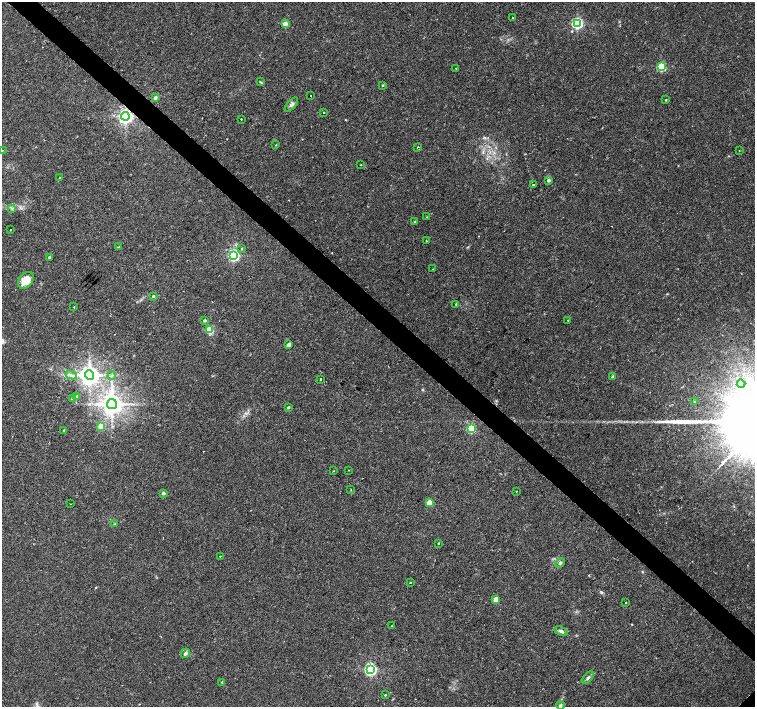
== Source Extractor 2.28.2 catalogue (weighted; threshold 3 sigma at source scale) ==
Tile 11 of 4 x 4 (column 3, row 3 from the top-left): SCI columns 3011-4516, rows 1573-2981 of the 6026 x 6026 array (HDU 1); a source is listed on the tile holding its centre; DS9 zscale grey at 2 x 2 block average (1 PNG px = mean of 2 x 2 image px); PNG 757 x 709 px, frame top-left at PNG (2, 2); each listed source drawn as its Kron ellipse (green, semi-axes under 4 px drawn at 4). Shown black and unused: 4% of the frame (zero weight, under 2 of 3 exposures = <1% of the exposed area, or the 3 px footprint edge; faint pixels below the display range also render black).
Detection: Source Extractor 2.28.2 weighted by HDU 2 'WHT'; one run over the whole footprint, this tile lists its part. Background 0.0334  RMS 0.0036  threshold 0.0161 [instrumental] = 3 sigma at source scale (4.5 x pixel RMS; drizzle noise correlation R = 1.50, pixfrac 1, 0.0396/0.0396 arcsec/px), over >= 5 px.
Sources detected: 77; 1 long thin detection or spike segment (spike, bleed or trail) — neither listed nor drawn; the other 76 listed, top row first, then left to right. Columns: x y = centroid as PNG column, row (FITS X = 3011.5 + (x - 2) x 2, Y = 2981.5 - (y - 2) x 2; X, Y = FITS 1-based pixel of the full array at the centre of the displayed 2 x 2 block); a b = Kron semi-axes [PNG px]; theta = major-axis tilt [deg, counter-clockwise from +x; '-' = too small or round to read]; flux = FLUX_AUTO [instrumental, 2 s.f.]
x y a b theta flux
512 18 2 2 - 0.82
577 23 4 3 - 120
285 24 3 3 - 11
661 67 3 3 - 63
456 68 2 2 - 0.87
260 82 4 3 - 0.85
383 85 3 2 - 0.86
310 95 2 2 - 2.1
155 98 4 3 - 1.5
666 100 2 2 - 0.57
291 105 9 4 47 2.5
323 113 2 2 - 0.98
125 116 4 4 - 310
241 119 2 2 - 0.5
276 145 3 2 - 0.46
418 147 2 2 - 1.1
2 150 3 2 - 0.36
739 150 2 2 - 0.48
361 165 2 2 - 0.4
60 178 3 2 - 0.73
548 180 3 3 - 2.3
533 184 2 2 - 1.4
12 209 4 3 - 1.1
426 217 2 2 - 0.5
415 222 3 2 - 0.48
11 230 2 2 - 0.58
426 240 3 2 - 0.44
118 247 3 2 - 0.49
241 249 3 2 - 0.64
233 255 4 3 - 140
49 257 3 2 - 1.2
433 269 2 2 - 0.57
26 280 9 6 52 10
153 296 3 3 - 0.85
456 304 3 3 - 0.63
74 307 2 2 - 0.52
204 320 2 2 - 1.5
568 320 2 2 - 0.46
209 330 3 3 - 39
289 344 3 3 - 3.3
71 375 6 3 -24 2
89 375 4 4 - 670
112 376 4 2 - 0.66
613 377 3 3 - 3.1
320 379 2 2 - 6.8
741 384 4 3 - 2.2
77 396 3 2 - 0.9
72 398 3 3 - 0.89
694 402 3 3 - 0.61
112 404 5 5 - 800
288 407 3 2 - 1.1
101 426 3 3 - 16
471 428 3 3 - 61
64 430 3 2 - 0.54
348 470 2 2 - 0.68
333 471 3 2 - 0.36
351 490 2 2 - 0.61
516 491 2 2 - 0.43
163 493 4 3 - 1.6
429 503 3 3 - 21
70 504 2 2 - 0.29
115 523 3 2 - 0.47
438 543 3 2 - 0.58
220 556 2 2 - 2.4
560 563 5 4 - 1.7
410 582 2 2 - 0.47
496 599 3 3 - 18
626 603 2 2 - 1.2
392 626 3 2 - 0.48
561 631 7 4 -27 2.3
185 653 5 3 - 1.9
370 669 4 4 - 170
588 678 7 4 44 2.2
222 682 3 2 - 0.61
385 695 2 2 - 0.62
560 705 4 3 - 1.4
Overlapping masked pixels (flux is a lower limit): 1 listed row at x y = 125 116
Isophote crosses this tile's border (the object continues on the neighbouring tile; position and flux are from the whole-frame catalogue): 1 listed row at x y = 560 705
Diffuse or blended objects may show on this block-average render without a row.